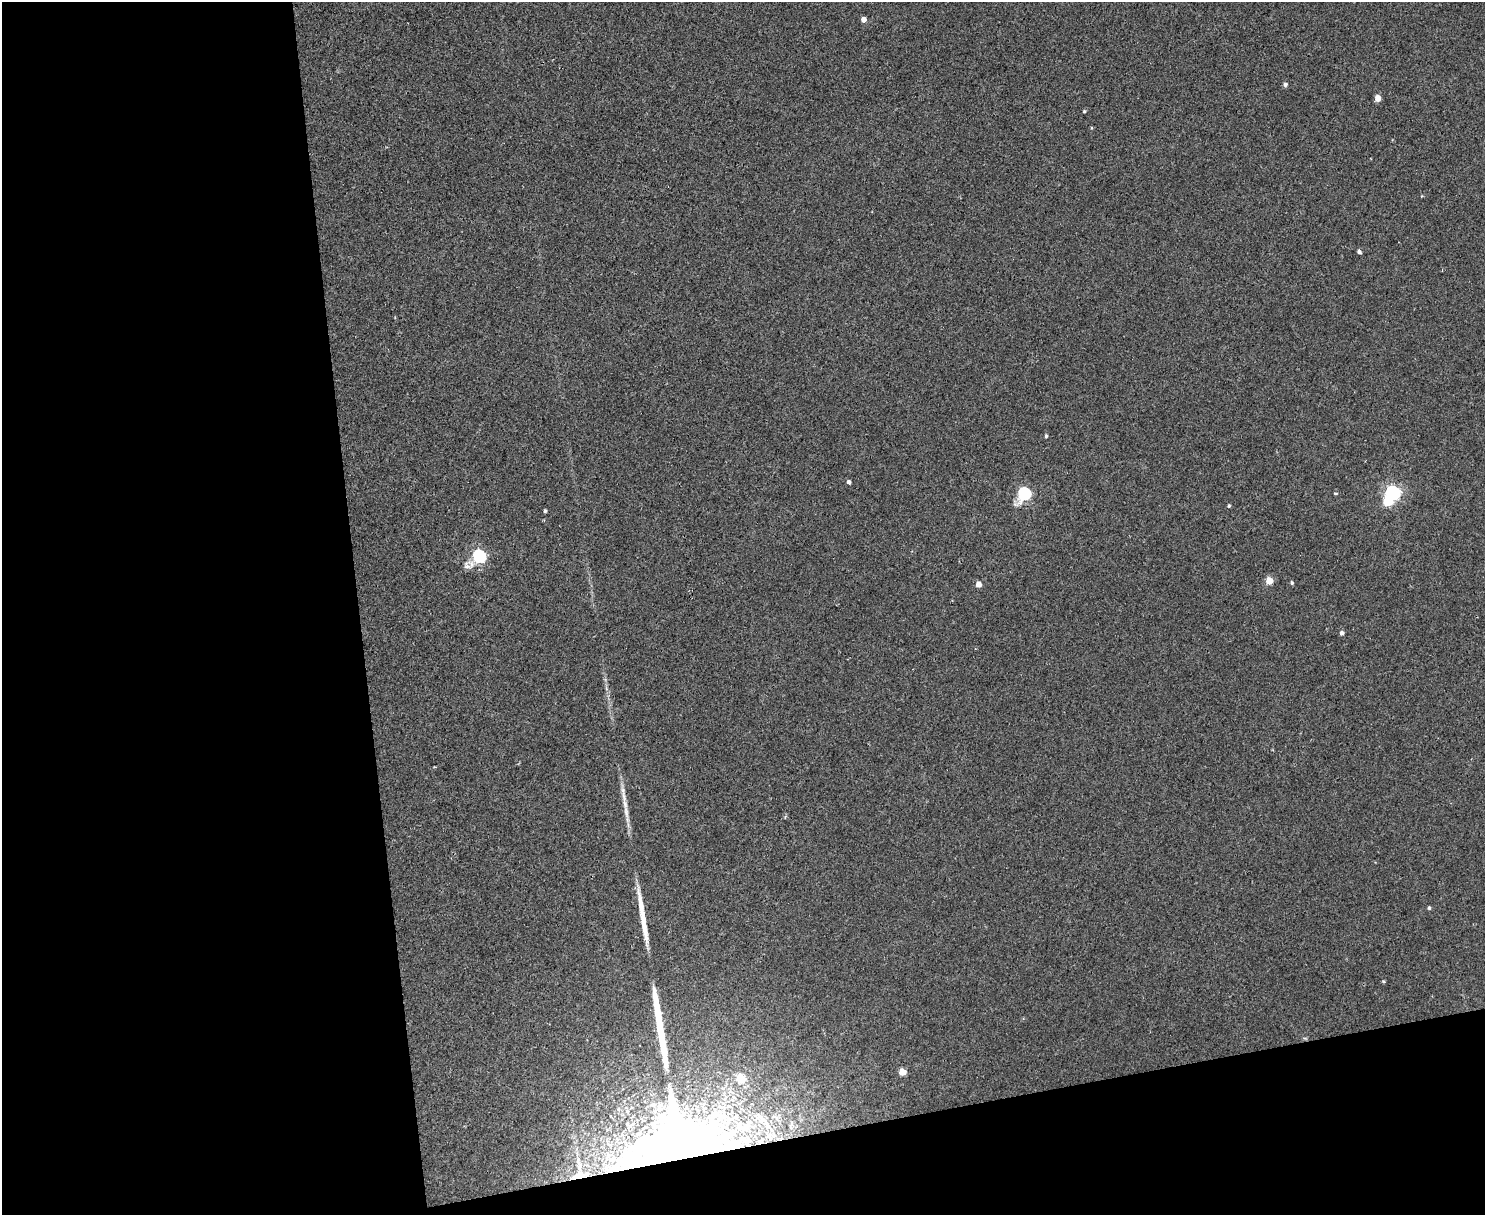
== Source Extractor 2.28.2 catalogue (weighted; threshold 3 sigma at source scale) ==
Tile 10 of 3 x 4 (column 1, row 4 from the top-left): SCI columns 249-1731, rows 1-1213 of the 4834 x 4854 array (HDU 1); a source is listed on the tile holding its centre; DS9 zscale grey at full resolution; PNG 1487 x 1217 px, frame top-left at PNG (2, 2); no overlay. Shown black and unused: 30% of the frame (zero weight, under 2 of 3 exposures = <1% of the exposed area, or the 3 px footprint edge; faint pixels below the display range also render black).
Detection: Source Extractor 2.28.2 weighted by HDU 2 'WHT'; one run over the whole footprint, this tile lists its part. Background 0.0018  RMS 0.005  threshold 0.0225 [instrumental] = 3 sigma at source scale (4.5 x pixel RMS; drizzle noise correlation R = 1.50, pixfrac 1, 0.05/0.05 arcsec/px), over >= 5 px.
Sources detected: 30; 2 long thin detections or spike segments (spike, bleed or trail) — not listed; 3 inside a brighter listed object's ellipse — not listed separately; the other 25 listed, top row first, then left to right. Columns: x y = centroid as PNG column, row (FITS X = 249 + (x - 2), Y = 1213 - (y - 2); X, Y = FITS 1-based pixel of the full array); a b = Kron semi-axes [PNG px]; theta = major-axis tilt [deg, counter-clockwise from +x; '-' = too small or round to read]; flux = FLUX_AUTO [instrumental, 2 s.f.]
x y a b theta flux
864 19 4 4 - 3.2
1285 84 5 4 - 1.3
1378 98 5 4 - 6.6
1084 111 4 4 - 0.57
1359 252 4 4 - 1.5
1046 436 4 3 - 0.92
849 482 4 4 - 1.5
1335 493 5 3 - 0.52
1392 493 8 6 61 140
1024 494 7 6 - 68
1229 506 4 4 - 0.66
545 511 4 3 - 0.82
479 556 8 6 42 85
1269 581 5 5 - 8.8
1292 583 4 4 - 0.73
979 584 5 5 - 3.5
1342 633 5 4 - 1.5
624 801 37 6 -82 6.9
1429 908 5 4 - 0.71
1383 981 4 3 - 0.63
902 1072 5 5 - 8.9
741 1078 6 5 - 18
761 1118 29 18 -38 20
680 1144 76 45 12 1300
580 1175 32 10 14 14
Overlapping masked pixels (flux is a lower limit): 2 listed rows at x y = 680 1144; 580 1175